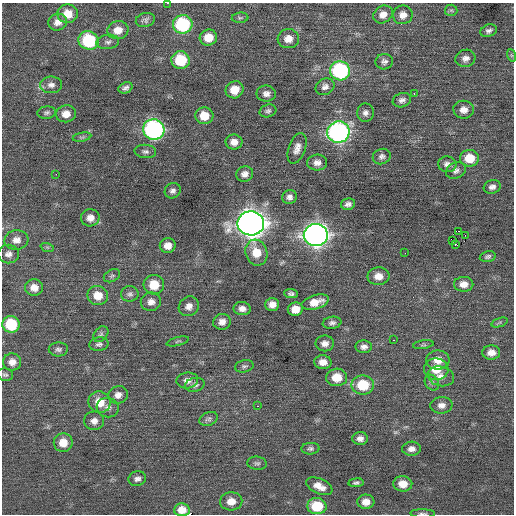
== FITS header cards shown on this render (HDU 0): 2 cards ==
NAXIS1  =                  512 / Axis length
NAXIS2  =                  512 / Axis length

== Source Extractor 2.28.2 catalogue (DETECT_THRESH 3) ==
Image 512 x 512 px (HDU 0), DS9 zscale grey, 1 PNG px = 1 image px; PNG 516 x 516 px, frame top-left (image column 1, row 512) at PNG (2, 3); each listed source drawn as its Kron ellipse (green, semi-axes under 4 px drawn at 4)
Background 0.0569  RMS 0.79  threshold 2.37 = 3 sigma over >= 5 px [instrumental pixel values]
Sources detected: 124; all 124 listed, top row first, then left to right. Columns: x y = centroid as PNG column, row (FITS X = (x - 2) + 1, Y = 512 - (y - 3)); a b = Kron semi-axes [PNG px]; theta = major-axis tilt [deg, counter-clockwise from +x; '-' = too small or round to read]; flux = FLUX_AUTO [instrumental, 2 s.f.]
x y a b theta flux
168 3 3 2 - 86
451 10 6 5 - 94
68 14 10 9 - 740
383 14 10 8 33 390
403 15 10 9 - 400
240 18 8 5 3 93
145 20 10 7 14 160
58 22 9 8 - 360
183 24 10 9 - 4500
118 30 11 9 14 540
489 31 8 6 21 180
208 38 9 8 - 740
288 39 11 9 6 480
88 40 10 9 - 3900
108 42 11 7 7 200
511 55 6 4 -71 74
465 58 10 8 16 280
180 60 9 9 - 2100
384 62 8 7 - 200
340 71 10 9 - 6400
51 85 11 8 1 280
325 87 10 8 26 250
125 88 7 5 22 180
235 90 9 8 - 760
414 93 3 2 - 67
266 94 9 8 - 270
402 100 9 7 19 210
464 110 10 9 - 410
268 111 8 6 16 150
47 113 9 6 7 140
365 113 9 8 - 230
66 114 10 8 10 500
204 116 9 8 - 870
154 129 11 10 - 13000
338 132 11 10 - 17000
82 137 9 4 12 110
234 142 8 7 - 390
297 148 16 8 70 400
145 151 11 6 -6 190
382 156 9 7 21 200
469 158 9 8 - 1000
317 163 10 8 3 330
447 164 9 8 - 270
456 170 10 8 27 220
56 174 2 2 - 250
245 174 8 7 - 280
492 187 9 6 17 210
173 191 8 7 - 200
289 197 7 7 - 220
348 204 7 5 13 190
90 218 9 8 - 400
251 223 13 12 - 55000
458 231 3 2 - 2200
316 235 12 11 - 36000
465 235 2 2 - 220
16 240 12 10 5 410
452 240 3 2 - 54
455 244 3 2 - 640
168 246 8 7 - 450
47 247 7 4 -18 79
256 253 13 11 -73 980
405 253 2 2 - 79
8 254 10 9 - 280
488 256 8 5 14 120
112 276 9 6 28 120
378 276 11 9 2 510
464 284 10 7 -1 400
154 285 10 9 - 1000
34 287 9 8 - 440
130 294 9 7 2 180
291 294 7 4 -2 130
98 295 10 9 - 740
151 302 10 9 - 330
315 302 14 7 16 680
272 304 7 6 - 360
189 306 10 9 - 350
242 309 8 6 -7 310
295 309 7 6 - 670
222 322 9 8 - 340
500 322 8 3 19 83
332 323 9 6 9 180
11 324 8 8 - 2200
101 334 9 6 48 150
393 340 3 2 - 63
178 341 11 3 15 78
325 343 9 8 - 310
99 344 9 6 9 170
423 345 10 3 8 110
364 347 8 6 -4 230
58 349 9 7 3 170
491 353 9 7 3 410
438 360 12 9 0 540
12 362 9 8 - 360
323 362 8 7 - 400
244 366 9 6 13 140
436 369 12 11 - 820
5 375 8 6 -12 120
441 376 13 10 -14 380
337 377 10 8 3 970
187 380 11 8 6 310
432 383 8 6 -57 140
195 385 10 7 15 200
363 385 11 9 1 1900
118 395 10 8 20 340
100 402 11 10 - 930
441 405 11 8 6 330
257 406 3 2 - 110
108 408 11 9 -15 270
209 419 9 6 24 150
94 421 10 9 - 330
360 438 8 6 2 270
63 443 9 9 - 690
310 449 9 6 2 140
411 449 9 7 1 280
257 463 10 6 -6 150
137 479 9 7 15 220
356 483 7 4 7 130
403 484 9 7 -6 610
319 486 14 7 -24 500
231 501 11 9 4 590
366 502 8 7 - 470
317 506 9 8 - 1800
182 510 8 6 3 540
423 513 12 3 -1 110
At the frame edge (FLAGS 8, measured only in part): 3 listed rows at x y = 168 3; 182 510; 423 513